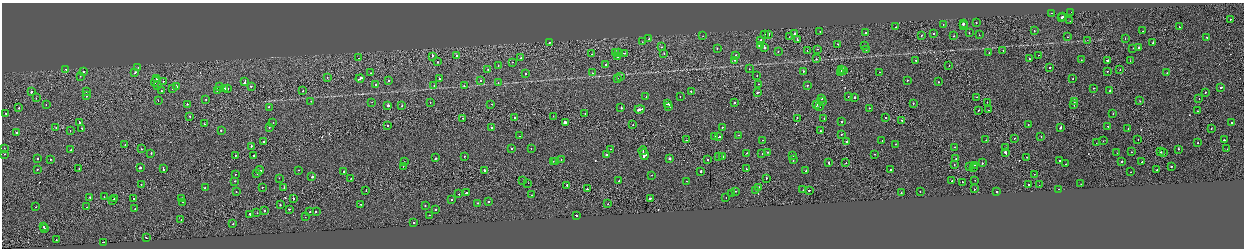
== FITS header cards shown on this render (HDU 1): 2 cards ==
NAXIS1  =                 2484
NAXIS2  =                  492

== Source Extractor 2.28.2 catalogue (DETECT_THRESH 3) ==
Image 2484 x 492 px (HDU 1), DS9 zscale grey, zoomed out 1/2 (1 PNG px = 2 x 2 image px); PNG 1246 x 250 px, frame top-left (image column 1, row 491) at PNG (2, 3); each listed source drawn as its Kron ellipse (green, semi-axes under 4 px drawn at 4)
Background -3.92e-04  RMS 0.062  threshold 0.186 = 3 sigma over >= 5 px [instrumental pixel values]
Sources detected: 396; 24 cannot appear on this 1/2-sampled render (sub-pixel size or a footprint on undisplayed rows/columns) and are neither listed nor drawn; the other 372 listed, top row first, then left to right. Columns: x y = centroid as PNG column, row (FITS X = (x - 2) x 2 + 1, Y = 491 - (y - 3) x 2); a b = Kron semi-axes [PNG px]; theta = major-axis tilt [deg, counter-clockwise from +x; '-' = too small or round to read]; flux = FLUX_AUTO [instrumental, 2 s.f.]
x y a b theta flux
1071 12 2 1 - 27
1051 13 2 1 - 46
1063 16 2 2 - 120
1061 17 3 1 - 170
1230 19 2 2 - 20
1070 21 2 1 - 21
976 23 2 2 - 28
963 24 2 2 - 310
943 25 2 2 - 35
963 26 2 2 - 170
895 27 2 1 - 50
1179 27 2 2 - 98
820 31 2 2 - 23
1034 31 2 2 - 25
1143 31 2 2 - 18
969 32 2 2 - 25
865 33 2 2 - 120
765 34 2 1 - 56
769 34 2 2 - 410
795 34 2 2 - 130
933 34 2 1 - 48
921 35 2 1 - 25
979 35 2 1 - 26
703 36 2 1 - 12
954 36 2 2 - 20
789 37 2 1 - 20
1067 37 2 2 - 19
1206 37 2 2 - 52
1125 38 2 2 - 22
649 39 2 2 - 64
761 40 2 2 - 56
797 40 2 1 - 74
1088 40 4 2 - 6
549 42 2 1 - 76
642 42 2 1 - 42
1153 42 2 1 - 46
838 44 2 1 - 42
760 46 4 2 - 150
865 46 2 2 - 52
662 47 2 2 - 24
1139 47 2 2 - 84
717 48 2 2 - 26
764 48 2 2 - 130
1133 48 2 1 - 14
818 49 2 1 - 32
866 50 2 1 - 38
1003 50 2 2 - 23
778 51 2 2 - 39
807 51 2 1 - 28
615 52 3 1 - 100
618 52 2 2 - 23
625 53 4 2 - 120
664 53 2 2 - 27
989 53 2 1 - 33
592 54 2 1 - 23
1038 55 2 2 - 25
432 56 2 1 - 240
456 56 2 2 - 40
736 56 2 2 - 230
617 57 2 2 - 62
359 58 2 1 - 78
521 58 2 2 - 84
1029 58 3 2 - 100
816 59 2 1 - 160
735 60 2 2 - 31
916 60 2 2 - 50
1081 60 2 1 - 31
1107 61 3 2 - 250
1130 61 2 1 - 69
437 62 2 2 - 26
512 62 2 2 - 16
606 64 2 2 - 33
498 65 2 1 - 18
949 66 2 1 - 17
138 67 2 1 - 12
1049 67 2 2 - 42
488 69 2 2 - 18
749 69 2 2 - 30
66 70 2 2 - 120
841 70 4 2 - 340
1120 70 2 1 - 51
803 71 2 2 - 43
844 71 3 1 - 30
1107 71 2 2 - 28
83 72 2 2 - 80
840 72 3 1 - 220
879 72 2 2 - 31
135 73 2 2 - 250
371 73 2 2 - 31
592 73 2 2 - 28
1167 73 2 1 - 32
525 74 2 2 - 88
80 76 2 2 - 31
620 76 2 2 - 20
757 76 2 1 - 29
157 78 3 1 - 120
327 78 2 1 - 32
360 79 4 2 - 110
439 79 2 2 - 390
618 79 2 1 - 23
1073 79 2 2 - 48
388 80 2 2 - 43
907 80 2 2 - 50
163 81 2 1 - 52
480 81 2 2 - 26
155 82 5 2 - 210
245 82 4 2 - 140
938 82 2 2 - 27
498 83 2 2 - 21
758 84 2 1 - 22
158 85 3 2 - 94
376 85 2 2 - 48
434 85 2 1 - 21
807 85 2 2 - 36
176 86 2 2 - 220
251 86 2 2 - 70
464 86 2 2 - 33
219 87 2 2 - 41
172 88 2 1 - 13
225 88 2 2 - 30
1093 88 2 2 - 29
1221 88 2 1 - 160
228 89 2 2 - 64
217 90 2 2 - 160
86 91 2 2 - 43
161 91 2 2 - 11
303 91 2 1 - 55
691 91 2 1 - 160
1110 91 2 2 - 110
31 92 2 2 - 190
758 92 3 2 - 85
1205 92 2 1 - 27
86 96 2 2 - 31
646 96 2 2 - 25
680 97 2 2 - 17
848 97 2 2 - 76
855 97 2 2 - 250
977 97 2 1 - 19
36 98 2 1 - 23
822 99 2 2 - 270
1199 99 2 1 - 22
206 100 2 1 - 19
158 101 2 1 - 35
311 101 2 2 - 13
1140 101 2 2 - 31
372 102 2 1 - 23
430 102 2 1 - 19
823 102 2 2 - 88
987 102 2 1 - 37
1074 102 3 2 - 96
735 103 2 2 - 83
913 103 2 1 - 25
46 104 2 2 - 23
187 104 2 2 - 41
491 104 2 2 - 58
667 104 3 2 - 110
1074 104 3 1 - 100
402 105 2 1 - 51
816 105 3 2 - 630
388 106 2 2 - 720
669 106 2 2 - 93
269 107 2 2 - 55
820 107 2 1 - 18
19 108 2 2 - 34
621 108 2 2 - 100
869 108 2 2 - 27
639 109 5 2 - 200
979 110 2 2 - 39
989 110 2 1 - 22
1198 111 2 1 - 30
6 113 2 2 - 19
585 113 2 2 - 28
1113 114 2 2 - 30
190 116 2 2 - 38
553 116 2 1 - 16
515 117 2 2 - 210
463 118 2 1 - 23
797 118 2 1 - 65
824 118 2 2 - 41
886 118 2 2 - 43
902 120 2 1 - 38
842 121 2 2 - 44
565 122 3 2 - 590
1232 122 2 2 - 65
80 123 3 2 - 260
273 123 2 2 - 27
204 124 2 1 - 43
633 125 2 1 - 59
1028 125 2 2 - 27
388 126 2 1 - 52
1108 126 2 2 - 36
56 127 2 2 - 18
269 127 2 2 - 17
722 127 2 2 - 34
1060 127 3 2 - 66
82 128 2 2 - 50
492 128 2 2 - 220
1211 128 2 1 - 81
1128 129 2 2 - 32
70 131 2 1 - 40
221 131 2 2 - 64
820 131 2 2 - 130
16 132 2 2 - 90
841 134 2 2 - 26
738 135 2 1 - 19
520 136 2 1 - 20
719 136 3 2 - 33
1041 136 2 1 - 33
715 137 2 2 - 78
1014 138 2 1 - 32
686 140 2 2 - 33
762 140 2 1 - 55
986 140 2 1 - 19
1138 140 2 1 - 15
1224 140 2 1 - 67
264 141 2 2 - 62
882 141 2 2 - 44
1103 141 2 1 - 21
847 142 2 2 - 68
1198 142 2 1 - 35
1096 143 2 1 - 18
125 144 2 2 - 23
896 144 2 1 - 26
251 146 2 1 - 230
955 147 2 2 - 56
531 148 2 1 - 24
1005 148 2 2 - 27
4 149 2 1 - 23
141 149 2 2 - 42
512 149 2 2 - 55
610 149 2 1 - 11
1178 149 2 1 - 86
1227 149 2 1 - 66
71 150 2 2 - 29
643 151 4 1 - 200
768 152 2 2 - 30
1131 152 2 2 - 24
1161 152 2 1 - 370
1163 152 2 2 - 33
151 153 2 2 - 41
747 153 2 1 - 21
762 153 2 2 - 23
1005 153 3 2 - 350
1117 153 2 1 - 19
5 154 2 1 - 31
644 154 5 4 - 510
875 154 2 1 - 20
235 155 2 1 - 81
606 155 2 2 - 150
793 155 2 2 - 59
253 156 2 2 - 65
464 156 2 2 - 49
719 156 2 2 - 40
723 156 2 2 - 63
37 158 2 2 - 95
436 158 2 2 - 120
1027 158 2 1 - 26
50 159 2 2 - 33
670 159 2 2 - 300
708 159 2 1 - 47
956 159 2 2 - 57
561 160 2 2 - 34
793 160 3 2 - 48
1059 160 2 2 - 21
553 161 2 1 - 18
1122 161 2 2 - 98
404 162 2 2 - 25
555 162 2 1 - 41
1142 162 2 2 - 28
829 163 2 2 - 220
846 163 2 1 - 91
982 163 2 2 - 40
954 164 2 1 - 38
1065 164 2 1 - 22
975 165 2 1 - 27
403 166 2 2 - 17
1171 166 2 2 - 150
970 167 2 2 - 100
140 168 2 2 - 220
973 168 2 2 - 59
37 169 2 2 - 63
79 169 2 2 - 38
163 169 4 2 - 220
746 169 2 1 - 62
260 170 4 2 - 150
298 170 2 1 - 20
484 170 2 2 - 120
890 170 2 2 - 96
1157 170 2 1 - 94
701 171 2 2 - 150
806 171 2 2 - 77
344 172 2 2 - 140
1131 172 2 1 - 34
257 173 2 1 - 29
235 174 2 2 - 38
1034 174 2 2 - 44
652 175 2 2 - 22
312 177 2 2 - 350
279 178 2 2 - 27
351 178 2 1 - 31
766 178 2 2 - 25
975 180 2 1 - 16
235 181 2 2 - 33
523 181 2 1 - 13
619 181 2 2 - 26
687 181 2 1 - 37
952 181 2 1 - 47
962 182 2 1 - 67
528 183 2 1 - 13
141 184 2 1 - 30
1081 184 2 2 - 51
567 185 2 2 - 120
1029 185 2 2 - 160
1039 185 2 1 - 11
205 187 2 2 - 88
262 187 2 2 - 19
284 187 2 1 - 21
759 187 2 1 - 28
587 189 2 2 - 180
974 189 2 2 - 71
1059 189 2 1 - 16
755 190 2 1 - 29
803 190 2 2 - 16
809 190 2 1 - 69
366 191 2 1 - 39
735 191 2 2 - 31
997 191 2 2 - 600
236 192 2 2 - 28
920 192 2 2 - 39
466 193 2 2 - 130
732 193 2 2 - 140
901 193 2 2 - 55
459 194 2 2 - 64
532 195 2 2 - 20
90 197 2 2 - 300
104 197 2 1 - 24
182 198 2 2 - 330
650 198 2 2 - 110
726 198 2 1 - 20
115 199 2 2 - 82
134 199 2 2 - 140
293 199 2 2 - 60
452 199 2 2 - 40
113 200 2 1 - 65
182 202 2 2 - 53
488 202 2 2 - 110
478 203 2 2 - 26
361 204 2 2 - 42
608 204 2 2 - 15
280 205 2 2 - 69
425 206 2 2 - 49
36 207 2 1 - 28
87 207 2 2 - 71
135 209 2 2 - 23
289 209 2 2 - 70
435 209 2 2 - 87
264 210 2 1 - 35
310 212 2 2 - 230
316 212 2 2 - 140
257 213 2 1 - 20
250 214 2 1 - 140
429 215 2 2 - 14
576 216 2 2 - 95
305 217 2 1 - 24
181 219 2 1 - 27
413 223 2 2 - 350
233 224 2 2 - 42
44 227 2 1 - 48
44 229 2 1 - 290
146 238 2 2 - 120
56 240 2 2 - 34
103 242 2 2 - 130
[24 sub-pixel or undisplayed-footprint detections neither listed nor drawn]